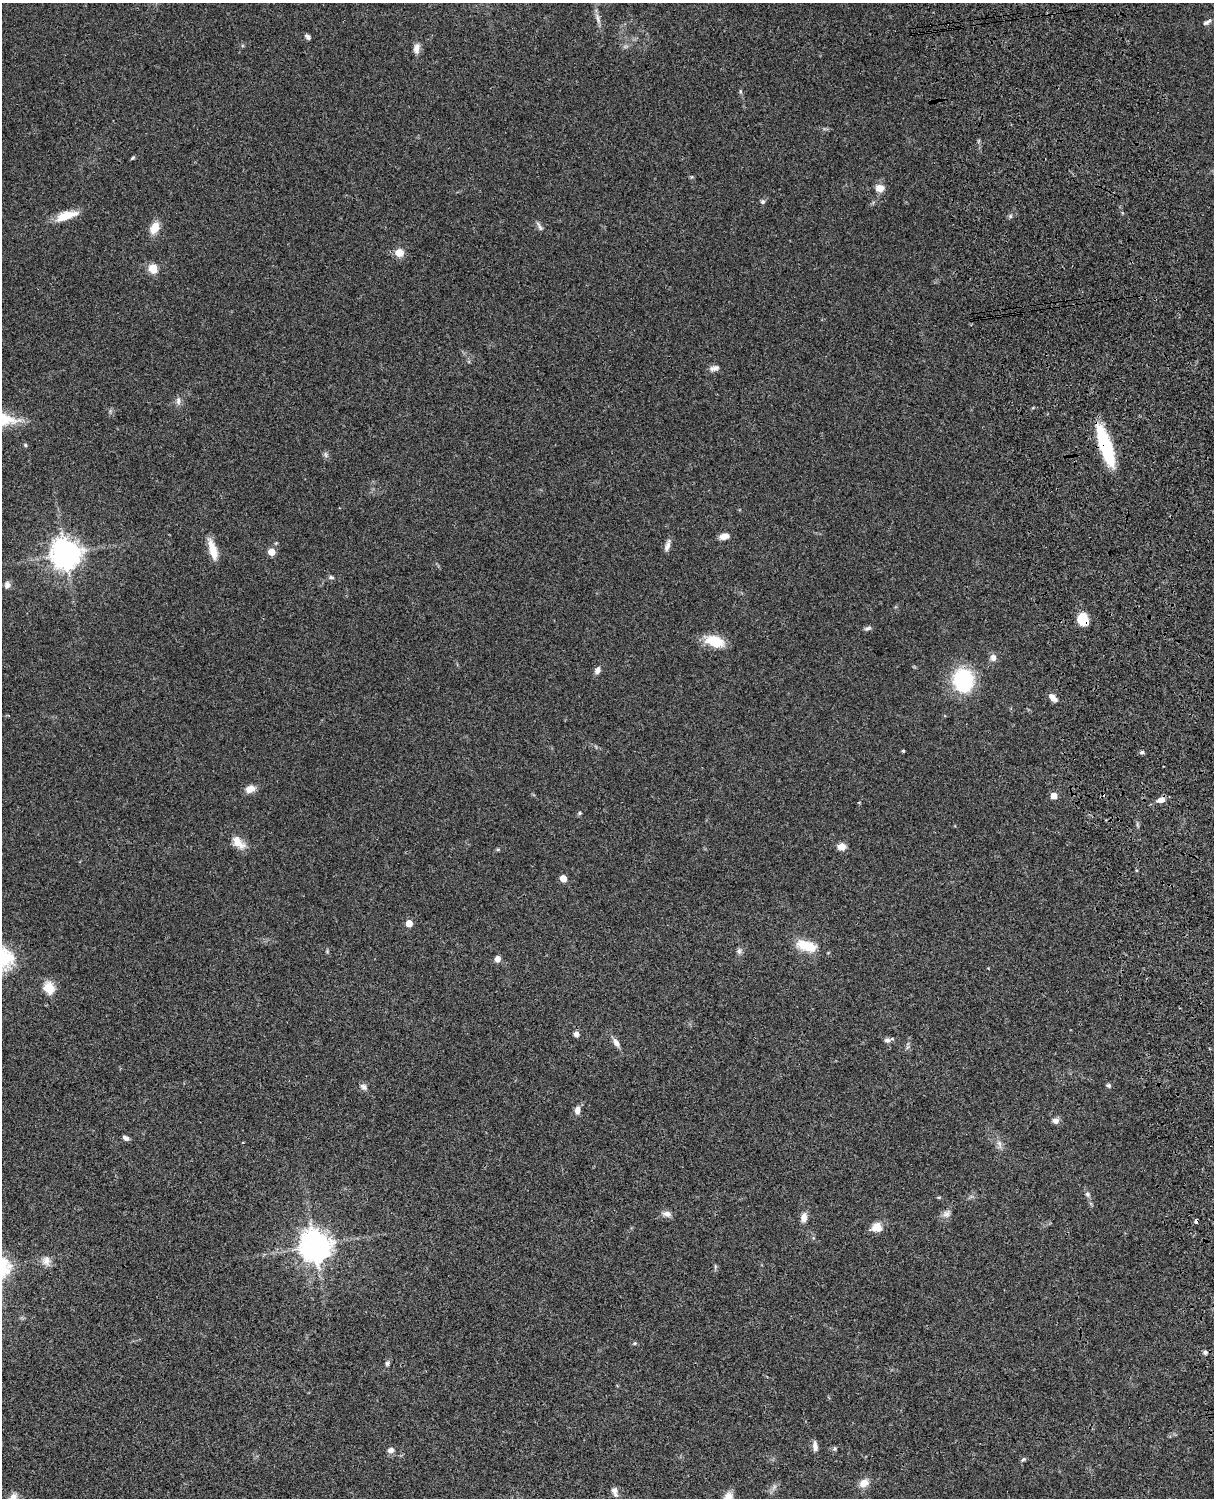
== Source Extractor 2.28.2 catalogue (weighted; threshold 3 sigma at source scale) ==
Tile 6 of 4 x 3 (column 2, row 2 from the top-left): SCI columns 1334-2545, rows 1773-3268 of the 5089 x 4927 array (HDU 1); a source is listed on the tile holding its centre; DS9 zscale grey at full resolution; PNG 1216 x 1500 px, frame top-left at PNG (2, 3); no overlay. Shown black and unused: <1% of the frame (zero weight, under 3 of 4 exposures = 6% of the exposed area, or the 3 px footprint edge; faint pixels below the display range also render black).
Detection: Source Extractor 2.28.2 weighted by HDU 2 'WHT'; one run over the whole footprint, this tile lists its part. Background 0.0798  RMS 0.0058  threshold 0.0262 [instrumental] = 3 sigma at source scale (4.5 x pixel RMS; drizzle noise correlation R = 1.50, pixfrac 1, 0.05/0.05 arcsec/px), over >= 5 px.
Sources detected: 78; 1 cosmic-ray / hot-pixel residue — not listed; the other 77 listed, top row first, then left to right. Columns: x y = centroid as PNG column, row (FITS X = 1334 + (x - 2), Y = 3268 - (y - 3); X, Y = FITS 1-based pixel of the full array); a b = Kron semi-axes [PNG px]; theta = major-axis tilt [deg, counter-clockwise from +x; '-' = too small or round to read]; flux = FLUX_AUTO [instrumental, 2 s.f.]
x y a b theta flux
598 18 16 4 -76 2.7
1207 22 12 5 30 1.7
308 37 6 5 - 1.6
416 48 12 8 85 3.5
740 91 6 4 -72 0.74
133 158 6 4 28 0.75
880 188 9 8 - 5.4
763 202 7 5 1 1.1
66 216 28 9 17 10
1010 216 6 4 49 0.98
539 226 14 4 -62 1.6
154 228 13 9 61 7.3
399 253 8 7 - 7.1
153 269 9 8 - 7.6
714 368 14 7 12 2.5
178 401 12 6 89 2.2
25 445 6 4 -89 0.7
1105 446 39 10 -72 45
325 454 8 5 -73 1.4
724 536 9 6 16 4.5
667 545 17 6 72 3
213 549 24 8 -74 9.2
271 552 5 5 - 9.6
65 554 10 10 - 640
331 577 7 5 -3 1.2
7 585 9 7 74 2.4
1082 619 13 10 -68 11
868 628 11 5 17 1.4
715 641 21 12 -16 15
993 658 9 8 - 2.8
597 670 8 7 - 2.4
963 681 21 18 90 50
1053 697 10 6 -43 3.8
903 751 3 3 - 0.71
1142 752 6 5 - 0.99
250 789 13 9 23 4.1
1054 796 5 5 - 5.7
1161 800 11 7 17 3.8
580 813 5 4 - 0.75
238 843 20 11 -45 6.7
841 847 8 7 - 4.9
498 850 6 4 1 0.71
563 878 5 5 - 8.2
409 923 5 5 - 7.9
807 946 24 11 -16 14
739 951 9 6 -90 1.6
497 959 7 6 - 2.8
49 988 6 5 - 38
576 1034 6 5 - 2.8
887 1040 8 6 0 2.1
616 1043 11 6 -58 3.3
1109 1086 6 5 - 1.1
363 1087 10 6 -40 1.9
577 1110 9 7 86 3.1
1055 1121 9 7 6 2.4
126 1138 7 5 -29 1.9
999 1144 11 5 -68 2.2
1087 1194 8 6 -51 1.4
939 1197 5 3 - 0.57
667 1214 10 7 -10 3
946 1214 12 9 53 2.9
804 1217 10 7 79 4
876 1227 13 11 13 6.1
315 1246 10 10 - 820
46 1261 12 11 - 4.2
715 1266 6 4 -73 0.81
635 1343 5 3 - 0.57
1205 1352 6 5 - 1.4
387 1363 7 5 74 1.3
815 1446 13 6 -82 2.9
834 1449 7 5 83 0.97
391 1450 8 6 9 2.5
1023 1459 8 5 37 0.98
864 1483 13 9 32 5
774 1487 7 4 72 1.3
614 1490 9 8 - 2.9
13 1498 13 8 61 4
Overlapping masked pixels (flux is a lower limit): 2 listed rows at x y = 1105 446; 1082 619
Isophote crosses this tile's border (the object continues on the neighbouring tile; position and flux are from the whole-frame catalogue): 1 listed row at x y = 13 1498